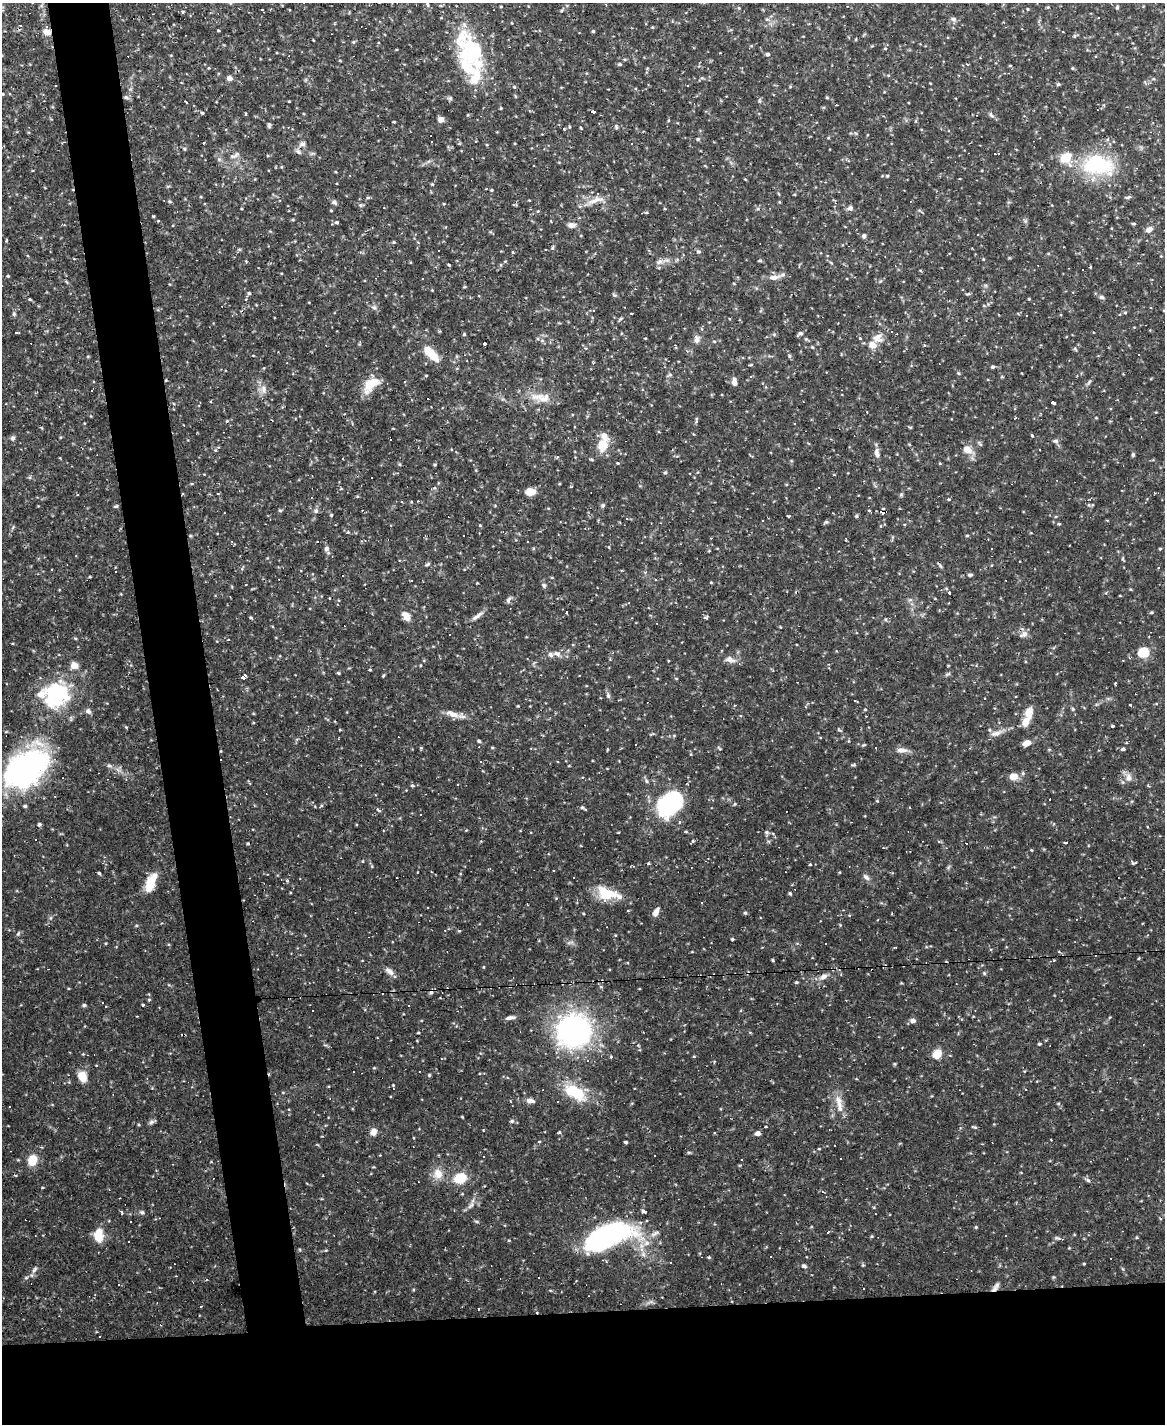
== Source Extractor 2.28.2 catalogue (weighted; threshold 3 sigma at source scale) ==
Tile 11 of 4 x 3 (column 3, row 3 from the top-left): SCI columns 2329-3491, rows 237-1658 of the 4655 x 4633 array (HDU 1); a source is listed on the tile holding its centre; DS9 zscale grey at full resolution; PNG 1167 x 1426 px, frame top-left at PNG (2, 3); no overlay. Shown black and unused: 13% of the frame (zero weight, under 2 of 3 exposures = <1% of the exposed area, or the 3 px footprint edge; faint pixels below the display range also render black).
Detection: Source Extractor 2.28.2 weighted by HDU 2 'WHT'; one run over the whole footprint, this tile lists its part. Background 0.123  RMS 0.0039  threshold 0.0176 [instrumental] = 3 sigma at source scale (4.5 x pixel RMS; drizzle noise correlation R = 1.50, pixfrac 1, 0.05/0.05 arcsec/px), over >= 5 px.
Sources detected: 432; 2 inside a brighter object's white glare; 95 cosmic-ray / hot-pixel residue — not listed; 13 inside a brighter listed object's ellipse — not listed separately; the other 322 listed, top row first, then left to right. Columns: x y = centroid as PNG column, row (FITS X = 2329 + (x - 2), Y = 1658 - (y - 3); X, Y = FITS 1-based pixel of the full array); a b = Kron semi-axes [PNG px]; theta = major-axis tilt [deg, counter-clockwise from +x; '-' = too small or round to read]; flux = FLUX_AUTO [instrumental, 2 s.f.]
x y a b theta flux
428 5 6 4 -83 0.65
501 6 4 3 - 0.28
1048 7 4 4 - 0.35
1117 7 5 4 - 0.54
739 8 5 3 - 0.38
1028 9 3 3 - 0.33
261 10 3 3 - 6.1
767 19 6 5 - 0.77
953 19 7 5 -16 1
21 25 4 3 - 0.49
652 27 5 3 - 0.33
218 31 3 3 - 0.63
593 31 4 3 - 0.51
47 32 9 7 -30 2.8
1074 36 6 4 88 0.5
856 39 4 3 - 0.31
313 40 3 2 - 0.26
353 42 6 4 71 0.46
872 46 4 3 - 0.31
885 48 4 4 - 0.44
768 54 5 4 - 0.87
469 55 64 29 -60 31
340 60 4 3 - 0.32
620 64 5 4 - 0.61
967 64 4 2 - 0.32
1072 68 4 3 - 0.34
888 75 4 4 - 0.48
230 78 5 4 - 2.6
1153 79 5 3 - 0.42
1058 84 5 4 - 0.57
687 85 2 2 - 0.35
514 87 5 4 - 0.42
126 97 8 5 -21 0.94
450 98 6 5 - 0.7
827 98 5 3 - 0.42
289 101 4 2 - 0.28
186 102 4 2 - 0.38
593 112 4 3 - 20
202 113 4 4 - 0.48
246 114 4 3 - 0.38
991 115 9 4 -36 0.9
441 119 7 6 - 1.7
394 122 3 2 - 0.36
269 125 7 4 89 0.68
616 126 7 4 -66 0.61
581 128 5 3 - 0.29
698 139 4 4 - 0.54
302 144 10 7 26 1.4
184 149 6 4 -89 0.42
298 152 9 5 -45 1.1
233 156 10 5 13 1.3
1098 165 46 27 -6 31
887 176 5 3 - 0.41
491 190 4 3 - 0.38
368 197 6 3 19 0.46
1128 197 8 4 18 0.73
595 200 29 8 19 4.3
170 201 6 4 -20 0.48
334 202 7 6 - 0.85
835 203 4 4 - 0.44
361 205 7 4 1 0.67
850 208 7 6 - 1.4
331 210 4 3 - 0.3
646 213 5 3 - 0.42
337 222 4 4 - 0.68
1134 224 7 3 0 0.47
571 225 10 7 -2 1.9
1149 230 8 6 34 2.2
864 236 6 5 - 0.84
7 240 4 3 - 0.39
394 242 4 4 - 0.42
552 248 5 4 - 0.49
239 249 6 3 -19 0.47
698 251 7 5 -1 0.68
760 260 5 3 - 0.54
659 262 10 6 46 1.5
449 265 3 3 - 0.51
1090 267 3 3 - 0.46
8 276 3 3 - 0.39
774 277 18 7 6 2.8
249 293 5 4 - 0.64
968 294 8 3 13 0.43
614 295 6 4 -44 0.56
1102 297 7 5 -4 0.83
30 299 4 3 - 0.5
1029 299 3 3 - 0.36
374 307 7 5 -51 0.92
1125 312 6 4 1 0.46
14 314 6 5 - 0.59
620 319 6 4 44 0.53
730 319 3 2 - 0.34
16 332 3 3 - 0.85
464 334 4 4 - 0.4
800 334 7 4 28 1
645 338 3 2 - 0.29
860 338 4 4 - 0.47
878 338 13 11 17 3.5
697 339 10 7 -84 1.7
806 339 5 5 - 0.46
485 343 4 3 - 15
675 345 5 3 - 0.46
873 345 9 8 - 3.5
812 347 5 3 - 0.38
1075 349 7 3 -46 0.45
433 355 15 9 -39 6.7
789 356 6 4 -89 0.49
593 363 4 3 - 0.35
750 365 4 3 - 0.36
993 367 4 4 - 0.64
958 373 5 5 - 0.45
751 377 4 3 - 0.39
1002 377 5 3 - 0.37
166 380 4 3 - 0.31
734 382 9 5 -82 1.7
1089 382 7 4 54 0.69
371 384 25 12 43 7.4
264 389 13 8 -79 2.6
541 397 32 11 -6 6.2
1053 403 4 3 - 9.3
867 412 2 2 - 0.27
1096 418 4 3 - 0.3
696 421 8 3 80 0.68
1032 435 3 3 - 0.49
13 438 7 6 - 0.95
1055 441 8 5 0 0.9
980 444 9 3 -51 0.51
603 445 14 10 71 7.7
967 449 11 9 -29 3.6
1039 449 2 2 - 0.28
215 450 5 5 - 0.47
877 453 14 7 -86 1.9
1133 455 5 4 - 0.57
558 457 5 4 - 0.5
342 459 3 2 - 0.49
618 463 4 4 - 0.35
400 464 5 3 - 0.42
665 473 5 3 - 0.43
30 477 5 3 - 0.45
530 492 8 6 4 5.9
948 499 4 3 - 0.35
411 502 4 3 - 0.29
603 505 6 6 - 0.68
116 506 5 4 - 0.62
280 510 6 4 -1 0.44
316 511 6 6 - 0.96
869 511 3 2 - 0.67
882 512 5 3 - 73
331 515 4 4 - 0.41
856 516 5 4 - 0.5
627 519 4 3 - 0.52
826 522 6 4 18 0.55
1059 524 4 4 - 0.38
480 525 4 3 - 0.32
348 532 5 4 - 0.42
967 536 5 3 - 0.34
846 539 4 2 - 0.54
232 541 4 3 - 0.48
527 542 3 3 - 1.9
326 549 7 6 - 0.96
1160 549 4 3 - 0.39
709 551 5 3 - 0.33
1123 559 8 3 -73 0.53
428 564 7 4 27 0.59
940 566 9 3 -50 0.55
1158 568 3 2 - 0.3
970 575 7 4 1 0.65
90 577 3 2 - 0.34
544 585 7 5 -69 0.75
949 593 4 3 - 4.7
508 600 9 6 69 0.99
566 612 3 3 - 2.3
1151 613 5 3 - 0.45
406 616 8 6 -55 5
477 616 19 5 37 1.9
706 617 7 3 37 0.49
251 618 5 3 - 0.39
885 619 5 3 - 0.38
1024 634 13 7 30 1.7
228 640 3 2 - 0.34
1143 652 6 5 - 27
557 654 9 7 -22 1.7
730 659 17 8 -16 2.7
669 660 3 3 - 0.6
74 665 9 8 - 2.9
370 670 3 3 - 0.53
338 673 4 4 - 0.4
948 674 7 4 36 0.6
383 676 4 3 - 0.37
243 677 4 3 - 15
676 678 5 3 - 0.27
1115 683 3 3 - 0.3
217 689 3 2 - 0.4
56 695 35 30 31 33
608 696 7 5 -70 0.8
735 705 3 3 - 0.4
1130 705 3 2 - 0.35
518 706 4 3 - 0.29
865 709 4 4 - 0.35
1073 709 5 4 - 0.5
88 711 7 6 - 1.4
1029 712 13 9 77 4.1
452 714 19 8 -21 3.4
1113 726 3 3 - 0.85
839 730 7 4 -53 0.54
996 733 17 7 18 2.7
479 741 4 3 - 0.64
1026 743 9 6 23 2.7
635 744 3 2 - 0.26
864 745 6 3 18 0.44
492 748 4 4 - 0.41
719 748 6 3 -45 0.43
607 749 4 3 - 0.33
1123 749 4 3 - 0.76
902 750 14 7 -2 2.3
221 751 4 2 - 0.26
853 765 7 3 -1 0.52
109 766 6 4 -1 0.74
25 768 51 30 34 89
1023 773 5 4 - 0.6
1013 776 9 8 - 3.2
1128 777 12 7 -83 2.1
646 781 6 4 -88 0.59
412 786 5 5 - 0.63
671 803 26 18 52 45
25 806 5 4 - 0.63
321 806 5 3 - 0.45
583 808 8 3 -38 0.61
378 809 7 3 -36 0.66
680 822 4 4 - 0.5
39 824 4 4 - 0.85
767 832 6 5 - 0.74
693 841 5 4 - 0.44
938 841 4 3 - 0.68
1065 842 4 3 - 1.7
248 844 4 3 - 0.41
967 844 3 3 - 12
1031 850 3 3 - 0.34
363 861 4 3 - 0.28
1134 863 7 4 5 0.53
810 864 3 3 - 0.37
99 873 4 3 - 0.64
866 877 10 6 -41 1.3
151 883 22 10 67 7.5
790 893 5 3 - 0.46
606 894 23 15 -18 10
656 912 11 6 61 2.1
745 913 5 4 - 0.53
849 915 4 3 - 0.33
18 933 7 4 69 0.57
732 939 3 3 - 0.51
894 948 3 2 - 0.45
1059 952 5 3 - 0.34
1139 958 4 3 - 0.34
773 960 5 3 - 0.36
483 967 5 3 - 0.29
389 971 14 6 -38 1.9
984 973 5 4 - 0.45
823 977 11 7 29 2.1
796 982 5 4 - 0.47
84 1005 5 5 - 0.57
143 1005 3 3 - 0.73
313 1011 2 2 - 0.32
510 1018 12 5 11 1.5
913 1021 8 6 0 1.3
574 1031 25 24 - 100
418 1033 3 2 - 0.35
1039 1044 5 4 - 0.46
638 1045 4 3 - 0.79
937 1054 9 7 54 5.7
694 1056 5 3 - 0.33
441 1059 4 2 - 0.29
588 1061 4 3 - 0.43
895 1064 5 3 - 0.4
429 1075 4 4 - 0.4
82 1077 10 7 -68 5.8
393 1085 3 3 - 0.28
575 1092 35 17 -31 14
530 1101 10 6 -9 1.8
839 1102 22 9 -73 4.5
462 1117 4 3 - 0.3
512 1121 6 4 16 0.72
151 1122 8 6 19 0.91
975 1127 6 4 -20 0.5
373 1132 10 8 65 2.1
559 1132 4 4 - 0.49
758 1133 4 4 - 2.4
539 1141 4 3 - 0.34
626 1142 4 3 - 0.55
819 1149 3 3 - 0.31
380 1155 3 2 - 0.34
484 1157 2 2 - 0.28
32 1160 9 7 75 9.2
438 1174 15 13 -67 4.4
460 1178 10 8 25 10
1088 1180 8 5 -36 0.78
471 1205 12 5 48 1.6
121 1211 3 3 - 9.3
644 1211 4 3 - 11
142 1212 7 5 -36 0.77
476 1221 6 4 -18 0.46
976 1227 4 4 - 0.37
828 1232 3 3 - 0.67
607 1236 43 23 33 56
872 1236 4 4 - 0.37
98 1237 14 11 -70 5.1
1057 1238 10 4 -17 0.72
509 1240 4 3 - 0.35
799 1240 3 2 - 0.23
646 1243 8 6 22 1.8
1069 1248 3 3 - 0.29
326 1250 5 4 - 0.37
771 1256 3 2 - 0.28
709 1257 5 3 - 0.37
670 1262 2 2 - 0.3
1084 1264 5 3 - 0.32
804 1266 7 5 -40 0.9
34 1269 9 5 46 1.1
26 1278 5 5 - 0.58
119 1284 3 3 - 0.34
994 1289 10 7 43 2.1
478 1309 3 2 - 0.3
99 1337 3 3 - 1.9
Overlapping masked pixels (flux is a lower limit): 7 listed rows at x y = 47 32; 126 97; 166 380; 882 512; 221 751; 25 768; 994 1289
Unlisted compact peaks at least as high as the median listed source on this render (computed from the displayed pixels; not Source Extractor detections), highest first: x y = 153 216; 901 494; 374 1068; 287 881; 788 516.